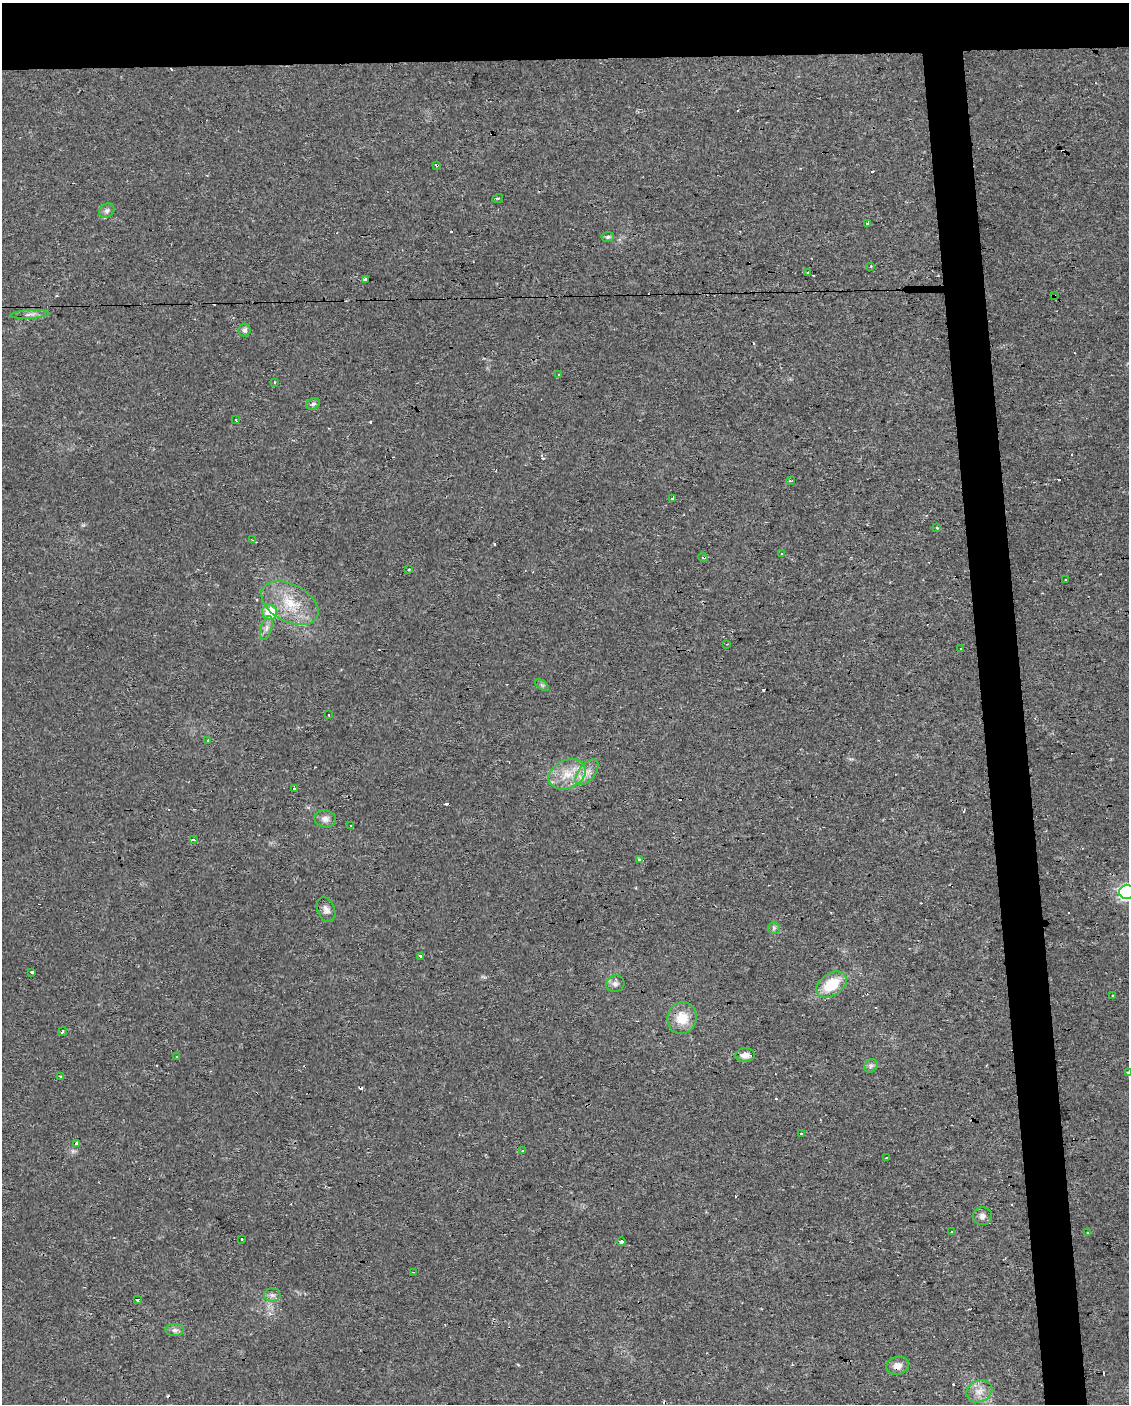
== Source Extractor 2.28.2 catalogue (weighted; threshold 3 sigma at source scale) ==
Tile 2 of 4 x 3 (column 2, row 1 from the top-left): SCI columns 1127-2253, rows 2809-4210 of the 4506 x 4253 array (HDU 1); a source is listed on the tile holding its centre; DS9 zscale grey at full resolution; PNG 1131 x 1406 px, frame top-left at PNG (2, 3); each listed source drawn as its Kron ellipse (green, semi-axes under 4 px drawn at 4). Shown black and unused: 8% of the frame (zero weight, under 2 of 3 exposures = <1% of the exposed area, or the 3 px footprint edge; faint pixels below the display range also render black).
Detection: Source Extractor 2.28.2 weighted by HDU 2 'WHT'; one run over the whole footprint, this tile lists its part. Background 0.0242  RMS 0.0032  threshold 0.0142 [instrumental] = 3 sigma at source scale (4.5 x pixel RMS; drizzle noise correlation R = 1.50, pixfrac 1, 0.0396/0.0396 arcsec/px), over >= 5 px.
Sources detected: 105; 37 cosmic-ray / hot-pixel residue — neither listed nor drawn; the other 68 listed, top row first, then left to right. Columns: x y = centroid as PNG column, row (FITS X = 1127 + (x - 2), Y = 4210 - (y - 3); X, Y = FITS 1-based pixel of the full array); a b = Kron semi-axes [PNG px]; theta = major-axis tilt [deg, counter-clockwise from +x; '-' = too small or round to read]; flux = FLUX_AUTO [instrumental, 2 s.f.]
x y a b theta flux
437 165 3 3 - 2.9
498 198 5 3 - 0.32
107 211 8 6 39 0.91
867 223 4 3 - 1
608 237 6 5 - 0.6
871 266 3 3 - 0.39
808 273 4 3 - 0.31
365 280 4 3 - 3.3
1055 296 3 3 - 0.46
30 314 19 4 3 1.3
244 330 6 6 - 1.1
559 374 3 2 - 0.63
274 382 3 2 - 0.4
313 404 7 5 34 0.85
236 420 3 2 - 0.42
791 481 4 3 - 0.41
673 498 4 3 - 3.7
937 528 4 3 - 0.4
252 540 3 2 - 0.37
781 554 3 3 - 0.63
703 557 5 3 - 0.53
409 570 3 2 - 0.38
1065 580 3 2 - 0.37
290 603 31 18 -28 12
269 612 8 7 - 10
266 628 12 5 73 1.4
727 644 3 2 - 0.33
961 648 3 3 - 2
542 685 8 4 -36 0.61
329 715 3 2 - 0.26
208 740 4 3 - 0.35
587 772 15 8 50 2.7
567 774 19 14 25 6.7
294 788 3 3 - 3.8
325 819 11 8 -11 1.7
351 826 3 3 - 0.62
193 840 4 2 - 1.2
640 859 3 3 - 1.2
1127 892 7 7 - 73
326 910 13 8 -68 1.7
774 928 6 5 - 0.67
420 956 3 3 - 0.93
32 972 3 3 - 2.6
615 984 9 8 - 1.2
831 984 17 11 35 10
1112 995 2 2 - 0.51
682 1018 16 14 75 6.5
62 1032 4 3 - 0.72
745 1055 9 7 3 2.2
177 1057 3 3 - 1.3
871 1066 7 6 - 0.84
1128 1072 3 2 - 0.58
61 1077 3 2 - 0.56
801 1133 3 3 - 0.62
77 1143 3 3 - 1.1
523 1151 3 3 - 0.33
887 1158 4 2 - 0.28
982 1216 10 9 - 1.4
952 1231 3 3 - 5.7
1087 1233 3 3 - 0.88
242 1239 3 3 - 0.86
621 1242 4 3 - 2.1
414 1272 2 2 - 0.27
272 1295 8 6 -1 1.1
137 1299 3 3 - 3
175 1330 9 6 1 1.1
898 1366 11 9 13 2.6
979 1391 13 10 24 3.1
Overlapping masked pixels (flux is a lower limit): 2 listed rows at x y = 437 165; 1055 296
Isophote crosses this tile's border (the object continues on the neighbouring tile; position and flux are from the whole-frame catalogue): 2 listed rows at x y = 1127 892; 1128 1072